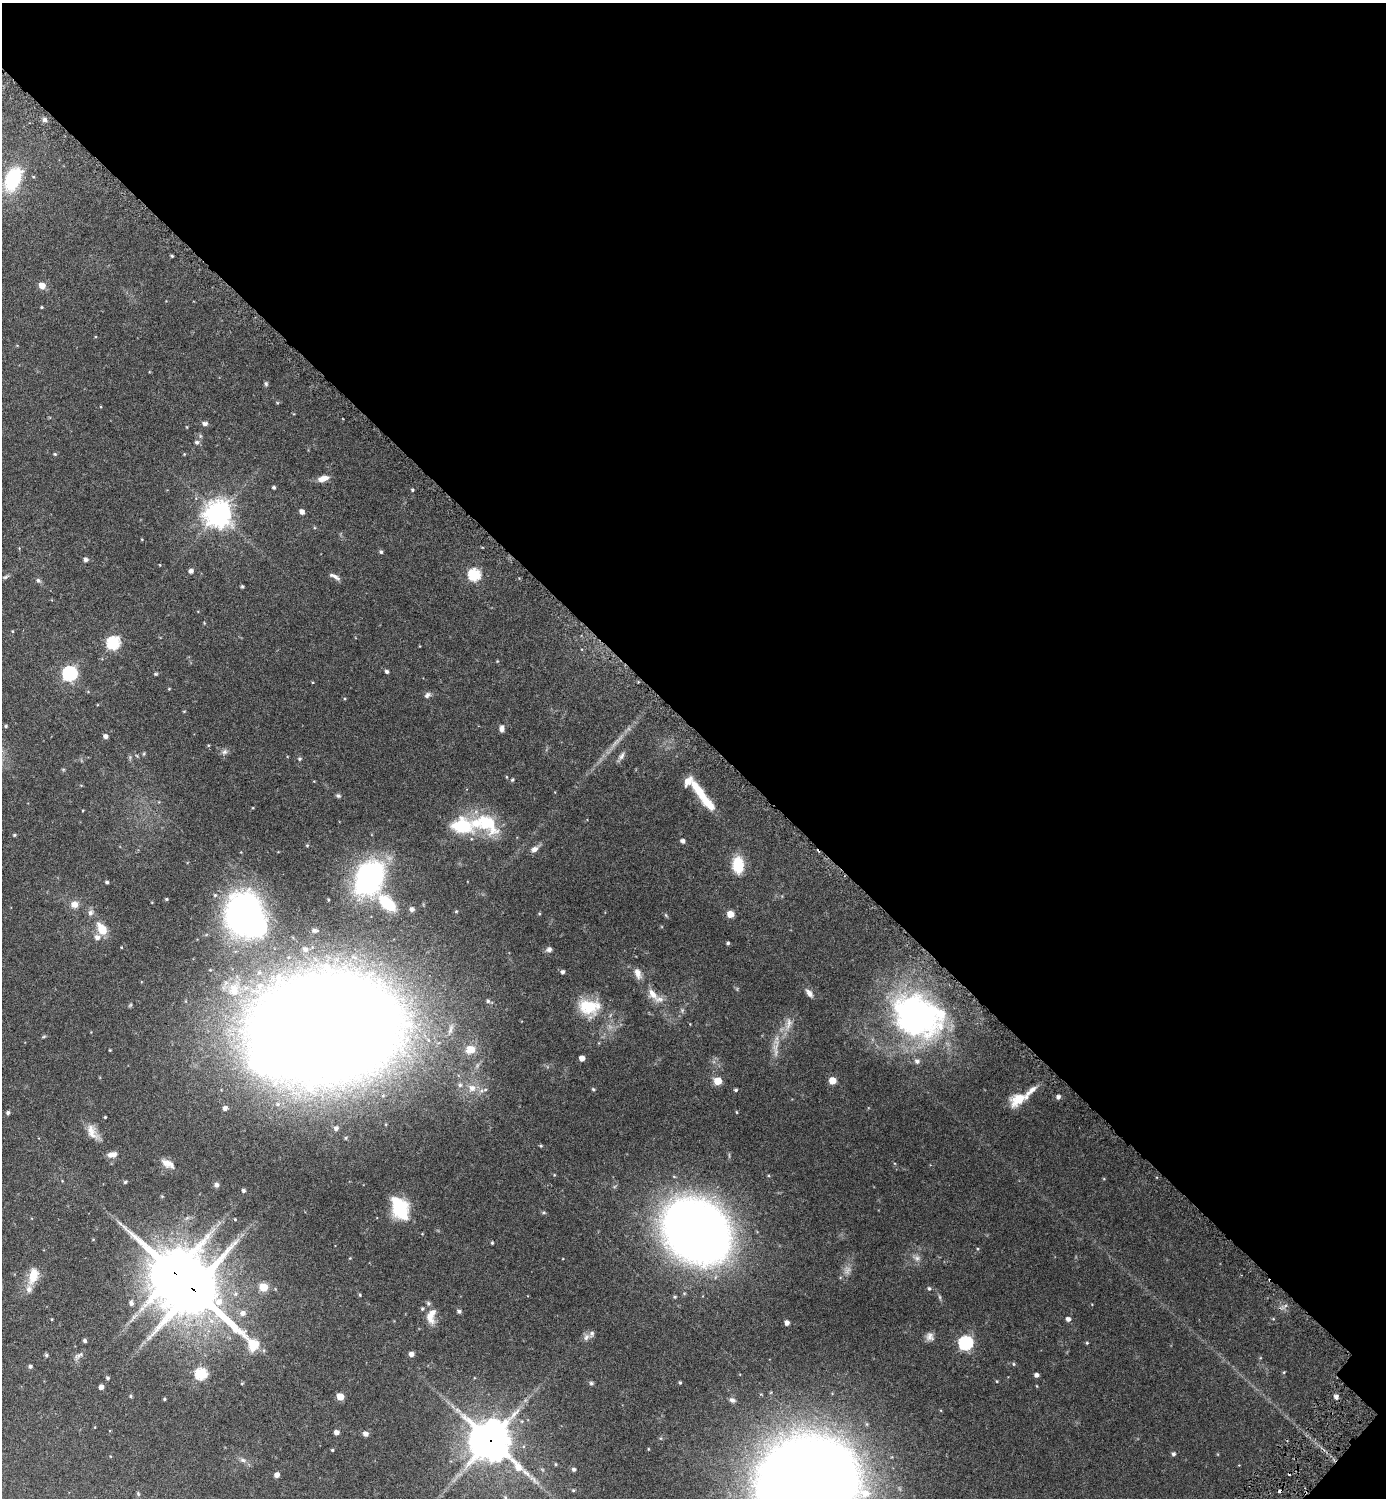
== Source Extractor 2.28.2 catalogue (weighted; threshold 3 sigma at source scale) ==
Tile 8 of 4 x 4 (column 4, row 2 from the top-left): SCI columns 4479-5862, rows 3021-4516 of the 6046 x 6043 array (HDU 1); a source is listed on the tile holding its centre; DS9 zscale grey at full resolution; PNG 1388 x 1500 px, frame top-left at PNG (2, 3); no overlay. Shown black and unused: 49% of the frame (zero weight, under 3 of 6 exposures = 1% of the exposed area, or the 3 px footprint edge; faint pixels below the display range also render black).
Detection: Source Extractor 2.28.2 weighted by HDU 2 'WHT'; one run over the whole footprint, this tile lists its part. Background 0.075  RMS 0.0036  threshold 0.0146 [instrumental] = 3 sigma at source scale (4.09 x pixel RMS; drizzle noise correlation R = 1.36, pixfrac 0.8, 0.05/0.05 arcsec/px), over >= 5 px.
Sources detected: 167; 3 too faint to see at this stretch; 1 inside a brighter object's white glare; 2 cosmic-ray / hot-pixel residue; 2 long thin detections or spike segments (spike, bleed or trail) — not listed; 11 inside a brighter listed object's ellipse — not listed separately; the other 148 listed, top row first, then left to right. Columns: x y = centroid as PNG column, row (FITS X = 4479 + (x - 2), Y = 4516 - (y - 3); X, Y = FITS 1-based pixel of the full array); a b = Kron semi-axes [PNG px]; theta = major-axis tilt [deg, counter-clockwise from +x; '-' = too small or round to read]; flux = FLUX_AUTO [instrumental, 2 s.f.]
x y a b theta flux
45 120 6 5 - 0.85
13 179 21 12 65 21
172 256 4 3 - 0.36
42 286 6 6 - 2.7
41 307 3 3 - 0.28
266 384 6 5 - 0.45
205 424 6 5 - 0.97
197 442 6 6 - 0.69
55 454 5 4 - 0.33
184 454 4 4 - 0.24
323 478 13 7 16 2.2
274 487 4 4 - 0.45
412 490 4 4 - 0.31
302 512 5 4 - 1.6
218 514 9 9 - 270
381 552 5 4 - 0.52
86 560 5 4 - 0.87
191 571 5 4 - 1
474 575 6 6 - 31
5 577 8 5 35 0.53
38 580 7 5 -62 0.6
242 586 4 3 - 0.41
113 643 6 6 - 38
387 671 4 4 - 0.65
70 673 6 6 - 58
156 674 6 4 1 0.34
169 689 4 4 - 0.24
427 695 9 6 46 0.82
184 711 4 3 - 0.23
6 726 4 4 - 0.34
502 729 9 5 85 1.1
105 736 5 5 - 0.94
224 752 8 6 31 0.92
622 756 12 6 60 1.1
300 759 5 5 - 0.46
512 780 5 4 - 0.34
697 789 29 9 -54 6.1
338 796 6 5 - 0.52
487 822 34 21 -45 13
462 826 31 21 -6 13
14 835 4 3 - 0.35
683 841 5 4 - 0.95
307 845 4 4 - 0.3
534 849 9 7 35 1.5
738 865 15 10 -85 9.1
369 878 27 19 64 72
107 882 4 3 - 0.55
166 899 4 3 - 0.36
387 903 19 10 -45 12
74 904 9 9 - 2.1
412 909 6 6 - 0.82
90 913 7 7 - 1.1
243 914 41 34 82 91
730 914 6 6 - 3
102 929 14 8 -58 5
97 937 7 6 - 1.4
728 943 4 4 - 0.44
305 949 7 6 - 1.1
549 949 8 6 30 0.89
563 972 5 4 - 0.67
638 973 15 8 -69 2.1
234 989 20 15 -81 6.2
809 993 12 6 -53 1.4
652 994 16 9 -54 2.9
488 1001 5 5 - 0.5
589 1007 27 17 -4 11
915 1015 58 45 -32 73
788 1023 19 6 80 2.2
325 1028 98 66 7 1300
44 1036 6 4 20 0.34
470 1049 11 10 - 3.4
582 1058 4 4 - 2.3
832 1080 5 5 - 5.4
718 1081 5 5 - 6.8
460 1085 6 5 - 0.76
472 1088 10 10 - 2.4
593 1089 5 4 - 0.41
736 1090 5 4 - 0.42
1058 1097 5 4 - 0.96
1019 1099 24 12 26 6.3
225 1108 5 5 - 1.2
736 1112 5 3 - 0.21
8 1113 5 4 - 0.59
105 1117 3 3 - 0.25
336 1128 5 5 - 0.78
92 1132 21 11 -64 3.2
112 1154 12 7 8 1.8
168 1163 17 8 -26 2.4
125 1182 4 4 - 0.38
216 1185 6 6 - 0.82
243 1190 4 4 - 0.63
400 1209 23 12 -64 18
544 1213 6 3 -19 0.36
696 1231 40 33 -40 430
492 1243 4 3 - 0.3
917 1258 9 6 -26 1.1
175 1273 17 16 - 1100
33 1276 17 10 77 5.4
263 1287 5 5 - 9.8
929 1288 5 4 - 0.49
193 1289 23 19 -41 1300
360 1295 4 4 - 0.3
131 1303 6 6 - 0.86
422 1308 5 4 - 0.41
459 1311 5 4 - 0.79
243 1313 7 7 - 1.5
431 1316 21 10 75 3.8
52 1319 3 2 - 0.22
1068 1319 4 4 - 1.1
1273 1319 5 3 - 0.25
787 1323 4 4 - 1.2
586 1337 10 7 62 1.2
930 1337 11 10 - 1.5
85 1341 4 4 - 0.69
965 1343 6 6 - 46
1087 1343 4 3 - 0.31
411 1354 5 4 - 1.4
46 1355 4 4 - 0.53
79 1355 14 4 27 0.9
1014 1364 5 4 - 0.37
30 1366 5 4 - 0.66
1284 1372 4 3 - 0.26
201 1374 6 6 - 26
1036 1375 4 4 - 1.1
108 1378 4 4 - 0.51
997 1381 4 3 - 0.23
242 1383 5 3 - 0.24
591 1383 5 5 - 0.53
680 1383 4 3 - 0.35
1037 1386 5 3 - 0.21
101 1387 4 4 - 1.4
130 1396 5 3 - 0.32
340 1396 5 5 - 5.2
1336 1397 5 5 - 1.2
164 1399 4 3 - 0.33
732 1400 7 6 - 0.89
336 1432 4 4 - 1.5
365 1434 6 5 - 1.1
490 1440 14 13 - 840
332 1450 4 3 - 0.32
1173 1454 5 4 - 0.57
243 1460 8 6 -21 0.84
556 1464 4 3 - 0.23
574 1469 4 4 - 0.71
277 1475 5 4 - 1.4
807 1484 73 63 24 740
573 1490 4 4 - 0.27
505 1497 5 4 - 0.36
Overlapping masked pixels (flux is a lower limit): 3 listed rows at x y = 175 1273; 193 1289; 490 1440
Isophote crosses this tile's border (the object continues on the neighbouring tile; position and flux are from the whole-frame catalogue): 1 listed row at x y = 807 1484